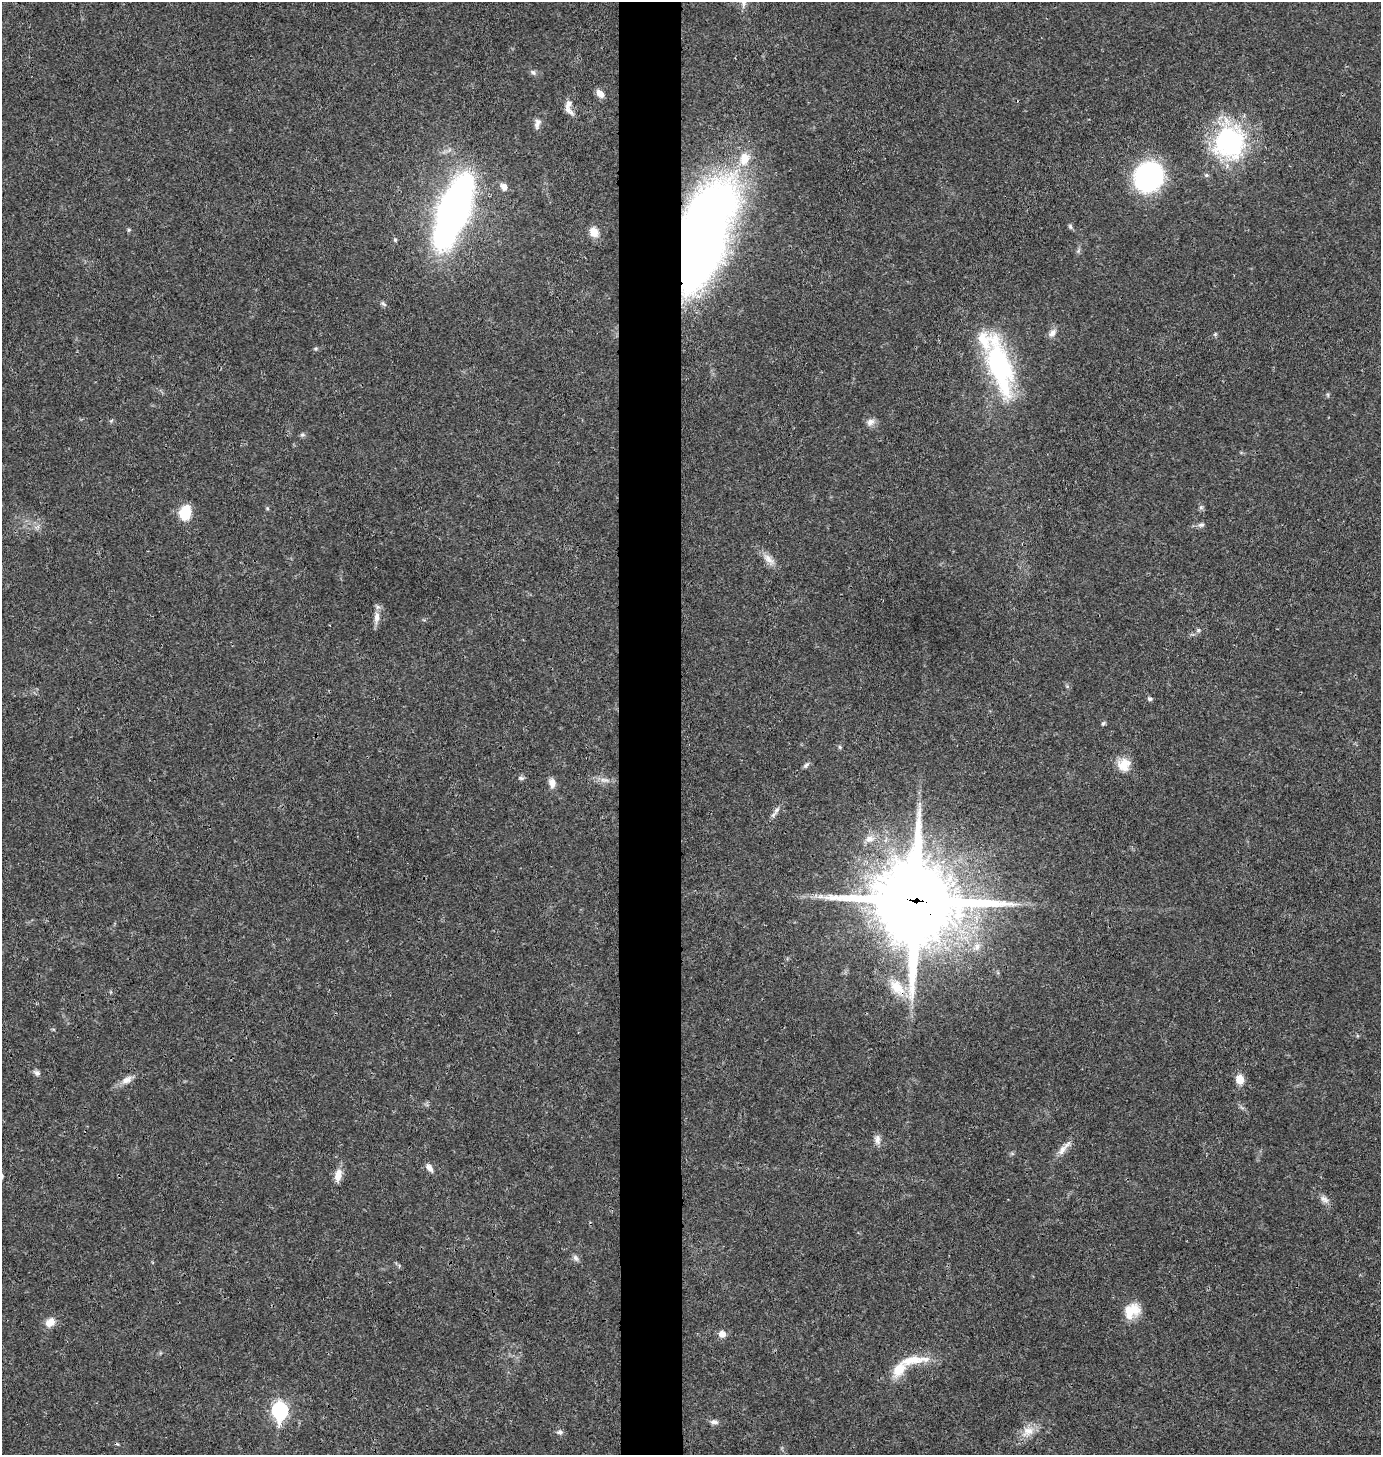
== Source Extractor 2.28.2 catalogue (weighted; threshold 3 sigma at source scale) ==
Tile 5 of 3 x 3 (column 2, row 2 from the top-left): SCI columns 1528-2906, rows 1456-2908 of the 4386 x 4366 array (HDU 1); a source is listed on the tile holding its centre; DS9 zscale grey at full resolution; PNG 1383 x 1457 px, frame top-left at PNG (2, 2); no overlay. Shown black and unused: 5% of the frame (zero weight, under 3 of 4 exposures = <1% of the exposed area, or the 3 px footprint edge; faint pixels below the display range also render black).
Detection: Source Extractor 2.28.2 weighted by HDU 2 'WHT'; one run over the whole footprint, this tile lists its part. Background 0.0234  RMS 0.0023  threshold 0.0104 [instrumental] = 3 sigma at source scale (4.5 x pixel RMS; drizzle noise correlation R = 1.50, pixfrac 1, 0.05/0.05 arcsec/px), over >= 5 px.
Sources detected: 61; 2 inside a brighter listed object's ellipse — not listed separately; the other 59 listed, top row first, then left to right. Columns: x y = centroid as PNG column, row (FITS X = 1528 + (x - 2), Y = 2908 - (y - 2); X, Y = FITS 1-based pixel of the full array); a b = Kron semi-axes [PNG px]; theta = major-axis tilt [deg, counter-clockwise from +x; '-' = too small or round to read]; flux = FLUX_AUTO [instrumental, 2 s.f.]
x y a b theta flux
533 72 8 6 -55 0.59
600 93 11 6 -47 1.6
569 108 19 9 -79 1.9
537 124 15 7 78 1.1
1229 142 38 34 -80 33
744 159 19 14 70 4.5
1206 175 5 5 - 0.4
1149 177 23 21 63 43
504 187 10 8 -62 1.3
453 211 42 16 69 200
1070 226 7 5 -74 0.43
129 230 5 3 - 0.27
594 232 12 10 -62 2.2
702 237 91 37 73 250
395 240 6 5 - 0.39
1078 251 5 5 - 0.42
1052 333 12 8 56 1.3
1215 334 6 4 45 0.34
315 349 6 4 19 0.31
1000 368 69 23 -75 36
870 422 11 9 34 1.3
302 435 7 6 - 0.46
1201 507 6 5 - 0.43
267 508 5 4 - 0.28
185 513 13 10 75 7.4
1201 525 9 6 16 0.71
768 559 20 8 -43 2.1
377 617 16 8 83 1.8
1198 630 6 5 - 0.42
1150 699 6 5 - 0.49
1103 724 5 5 - 0.34
840 747 5 5 - 0.33
806 765 9 5 46 0.6
1124 765 17 16 - 3.5
521 778 7 5 -1 0.49
604 780 14 6 -12 1.4
552 783 11 8 -81 1.6
776 810 12 6 53 0.99
869 839 12 9 12 1.7
916 901 30 28 -85 2500
977 947 11 7 76 1.3
897 987 28 15 -49 5.8
37 1073 9 7 -34 0.76
1240 1079 9 8 - 3
127 1080 17 9 26 1.7
877 1139 14 7 90 1.2
1062 1150 18 8 59 1.8
429 1168 12 6 -54 1.2
338 1175 15 8 75 2.4
1324 1199 13 8 -33 1.2
575 1258 10 6 -58 0.73
1132 1311 21 15 37 4.6
50 1322 13 10 40 2.2
722 1334 8 8 - 1.6
914 1360 43 10 7 5.6
280 1411 8 7 - 54
714 1422 10 7 -6 0.9
1028 1431 18 13 27 3.2
560 1432 9 7 1 0.67
Overlapping masked pixels (flux is a lower limit): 3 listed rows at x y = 702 237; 916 901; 897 987